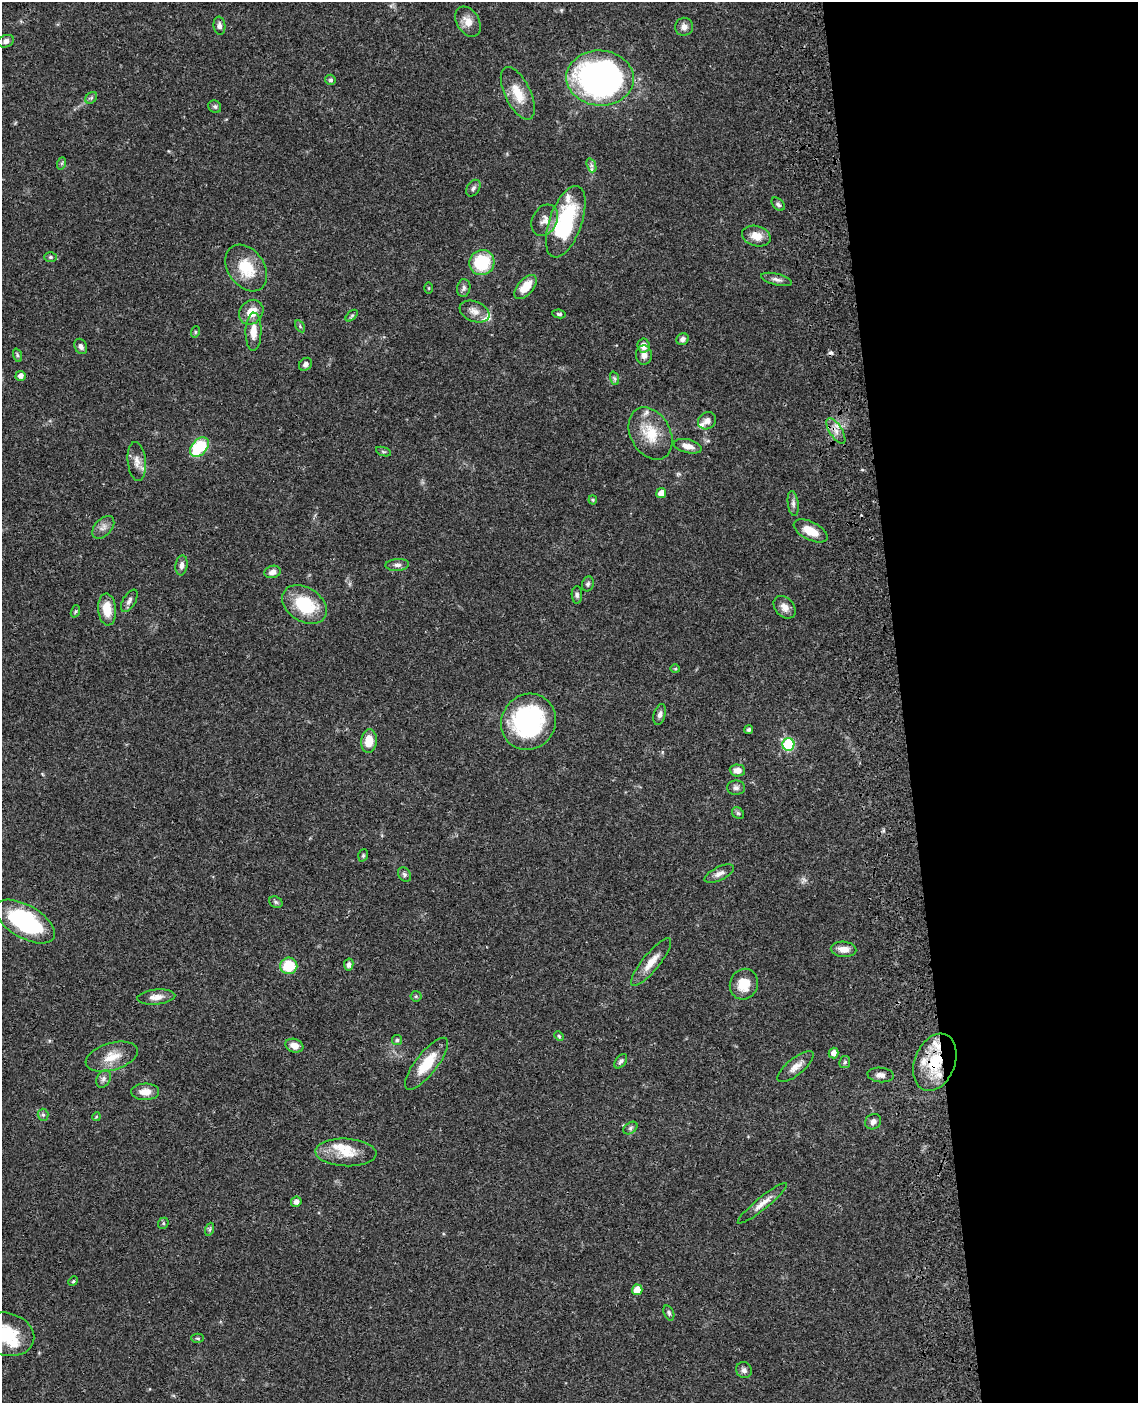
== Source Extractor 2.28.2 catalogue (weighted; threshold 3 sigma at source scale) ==
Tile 8 of 4 x 3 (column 4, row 2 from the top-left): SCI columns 3528-4663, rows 1657-3057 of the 4780 x 4613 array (HDU 1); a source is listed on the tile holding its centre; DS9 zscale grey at full resolution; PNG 1140 x 1405 px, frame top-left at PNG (2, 2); each listed source drawn as its Kron ellipse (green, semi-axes under 4 px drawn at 4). Shown black and unused: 21% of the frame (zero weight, under 3 of 4 exposures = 6% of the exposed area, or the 3 px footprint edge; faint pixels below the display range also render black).
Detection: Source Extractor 2.28.2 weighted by HDU 2 'WHT'; one run over the whole footprint, this tile lists its part. Background 0.0453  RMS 0.0029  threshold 0.0129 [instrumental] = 3 sigma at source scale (4.5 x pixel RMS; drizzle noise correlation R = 1.50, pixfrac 1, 0.05/0.05 arcsec/px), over >= 5 px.
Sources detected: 119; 1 cosmic-ray / hot-pixel residue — neither listed nor drawn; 9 inside a brighter listed object's ellipse — not listed separately; the other 109 listed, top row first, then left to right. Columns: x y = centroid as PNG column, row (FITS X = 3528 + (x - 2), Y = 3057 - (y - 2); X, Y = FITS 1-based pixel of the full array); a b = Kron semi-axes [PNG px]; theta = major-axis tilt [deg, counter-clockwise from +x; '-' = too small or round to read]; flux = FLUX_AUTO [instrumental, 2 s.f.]
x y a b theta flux
468 22 16 11 -57 2.8
219 26 9 6 -82 1.1
684 27 9 9 - 1.3
6 41 8 6 23 1
600 78 34 27 -4 120
331 80 5 5 - 0.66
518 93 28 12 -64 6.1
91 98 6 5 - 0.58
215 107 7 6 - 0.59
62 163 6 4 71 0.39
591 165 7 4 -71 0.68
473 188 9 6 54 0.79
778 204 8 5 -44 0.68
545 220 16 12 61 2.6
566 222 37 16 70 26
756 236 15 10 -16 3.2
50 257 6 5 - 0.51
482 262 13 12 - 13
246 268 25 18 -54 8.5
776 279 15 5 -15 1.2
525 287 15 7 48 4.7
429 288 5 3 - 0.27
464 288 9 6 81 0.94
474 311 16 10 -22 2.1
251 312 13 11 49 4.1
559 314 7 4 -7 0.52
352 316 7 4 44 0.47
300 326 6 4 -58 0.44
195 332 6 3 72 0.31
253 332 19 8 89 3.5
683 339 6 5 - 0.97
81 346 8 6 -64 0.97
643 346 7 6 - 2
17 355 7 4 -72 0.48
644 355 9 8 - 1.6
305 364 7 5 44 0.96
21 376 5 5 - 1.5
614 378 7 4 -71 0.54
707 421 9 8 - 1.5
836 431 14 6 -57 2
650 434 28 20 -61 8.2
688 446 14 6 -14 2.4
199 447 11 7 48 15
383 452 8 3 -19 0.46
137 462 20 9 -84 2.5
661 493 5 5 - 2.6
593 500 4 4 - 0.31
793 503 12 5 -83 0.97
103 527 13 8 47 1.6
811 531 18 9 -26 4.8
182 565 10 6 82 1.2
397 565 12 6 4 1.1
272 572 8 6 17 1.6
588 584 7 6 - 0.61
577 595 9 5 -89 0.71
129 601 12 6 59 1.1
304 604 24 17 -33 14
785 607 13 9 -48 1.9
107 610 16 9 -85 5.1
75 611 6 4 70 0.4
675 669 5 3 - 0.33
660 714 11 6 74 1
528 722 29 26 55 38
749 730 4 4 - 0.66
369 741 12 7 84 4.9
788 744 6 6 - 22
737 770 8 6 -3 1.9
736 788 9 7 -1 0.98
738 813 6 5 - 0.51
363 855 6 4 71 0.42
404 874 8 6 -56 0.66
719 874 16 6 25 1.6
276 902 7 5 -22 0.56
25 922 33 16 -30 29
843 949 13 7 -3 2.5
651 962 30 8 51 3.7
349 964 6 4 78 0.93
289 966 8 8 - 9.1
744 984 15 14 - 5.3
416 996 5 5 - 0.43
156 997 19 7 5 2.2
559 1036 5 4 - 0.36
397 1040 5 5 - 0.49
294 1046 9 6 -19 2.1
834 1053 5 5 - 1.7
112 1057 27 13 16 4.9
621 1061 8 5 51 0.74
845 1062 6 5 - 0.54
935 1062 30 20 68 13
427 1064 32 11 52 7.9
796 1067 22 8 39 2.6
880 1075 13 7 -6 1.5
103 1079 9 6 64 0.95
145 1092 14 8 2 2.8
43 1115 6 5 - 0.59
96 1117 4 3 - 0.27
873 1122 8 7 - 1.2
630 1128 8 5 37 0.6
346 1152 30 14 -2 6.1
296 1202 5 5 - 1.3
762 1203 31 6 39 2.7
163 1223 6 5 - 0.46
210 1229 7 4 71 0.45
73 1281 5 4 - 0.32
637 1290 5 5 - 3.9
669 1313 8 5 -68 0.63
7 1334 28 21 -15 12
198 1338 6 4 -2 0.43
744 1370 8 7 - 1
Overlapping masked pixels (flux is a lower limit): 1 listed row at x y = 935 1062
Isophote crosses this tile's border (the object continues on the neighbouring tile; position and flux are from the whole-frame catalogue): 1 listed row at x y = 7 1334